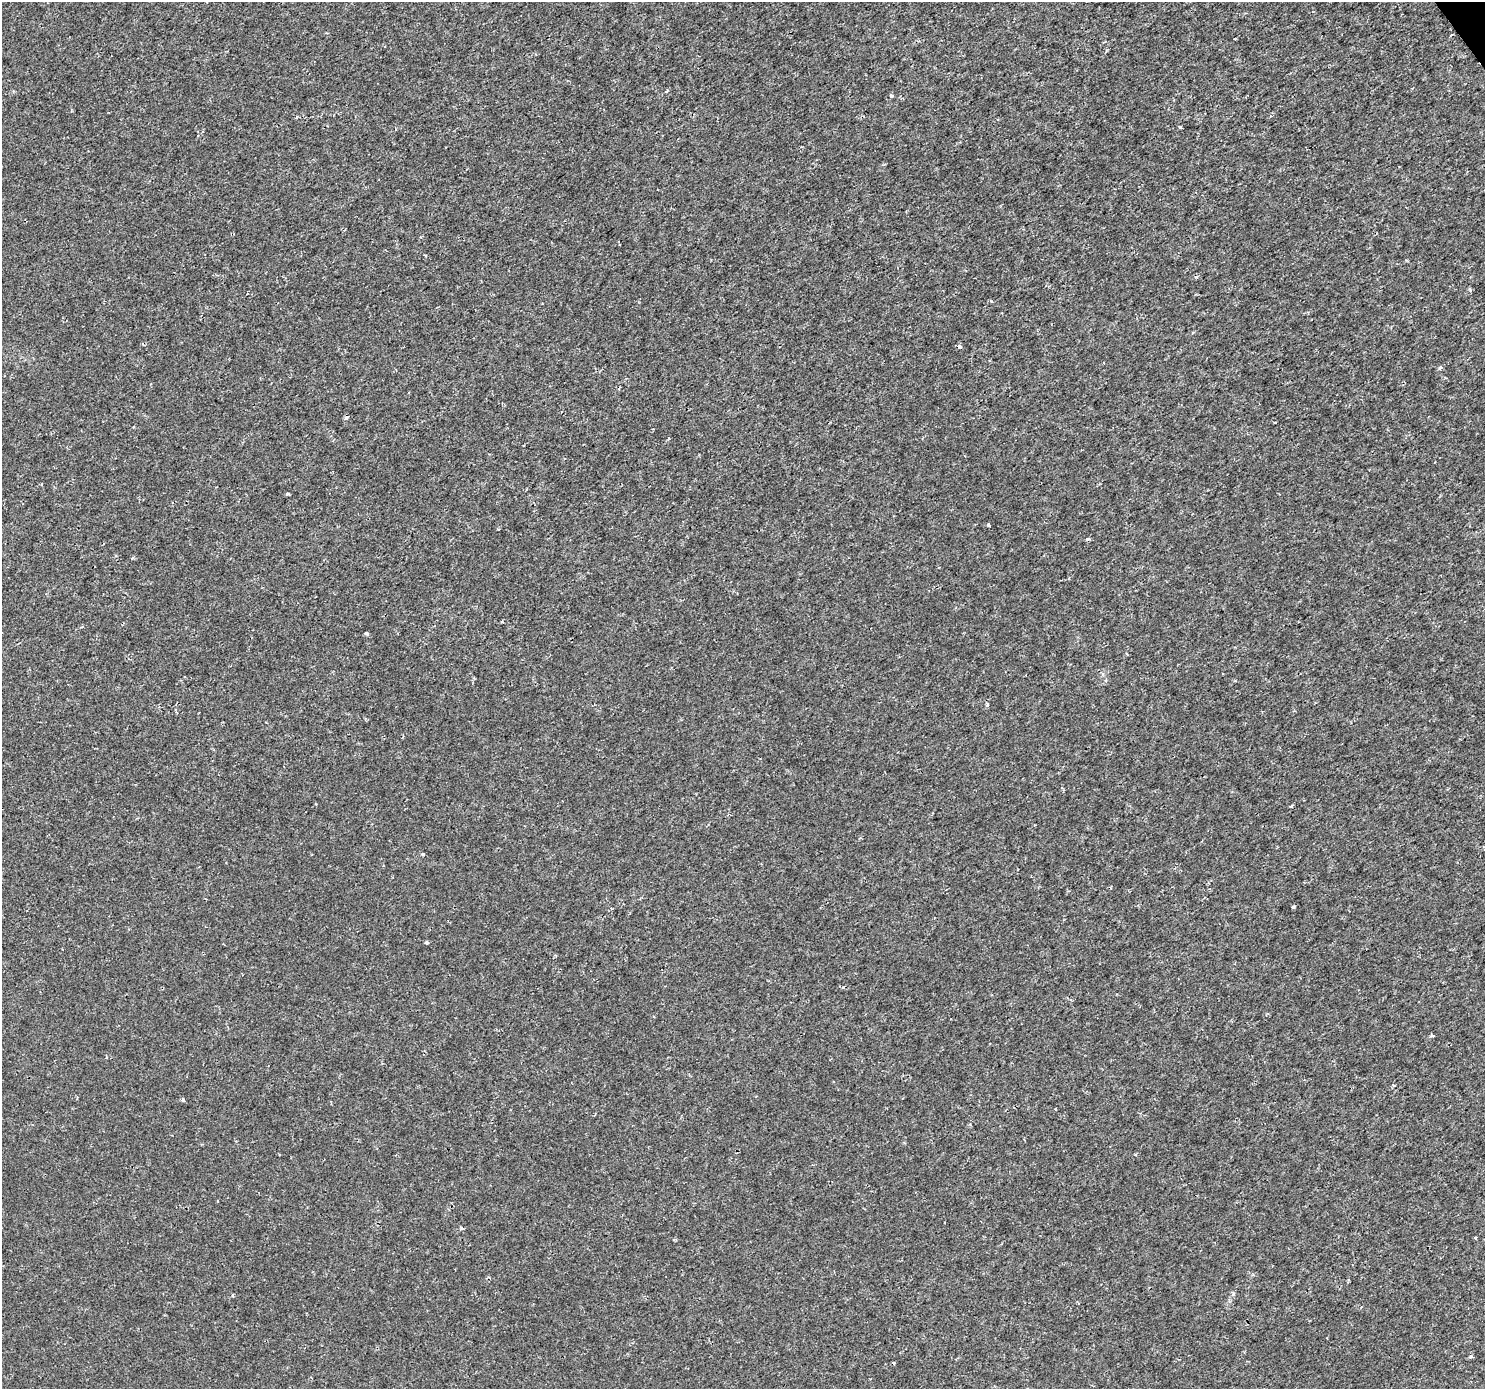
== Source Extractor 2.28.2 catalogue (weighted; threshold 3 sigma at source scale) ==
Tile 10 of 4 x 4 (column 2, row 3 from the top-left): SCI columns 1488-2970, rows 1575-2961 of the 5937 x 5860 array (HDU 1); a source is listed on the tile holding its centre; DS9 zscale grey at full resolution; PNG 1487 x 1391 px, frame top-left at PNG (2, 2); no overlay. Shown black and unused: <1% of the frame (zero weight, under 2 of 3 exposures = <1% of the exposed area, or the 3 px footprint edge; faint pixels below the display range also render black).
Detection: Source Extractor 2.28.2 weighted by HDU 2 'WHT'; one run over the whole footprint, this tile lists its part. Background 4.83e-04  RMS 0.0015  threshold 0.00658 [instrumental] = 3 sigma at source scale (4.5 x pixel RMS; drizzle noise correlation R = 1.50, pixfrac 1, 0.0396/0.0396 arcsec/px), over >= 5 px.
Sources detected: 23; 1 cosmic-ray / hot-pixel residue — not listed; the other 22 listed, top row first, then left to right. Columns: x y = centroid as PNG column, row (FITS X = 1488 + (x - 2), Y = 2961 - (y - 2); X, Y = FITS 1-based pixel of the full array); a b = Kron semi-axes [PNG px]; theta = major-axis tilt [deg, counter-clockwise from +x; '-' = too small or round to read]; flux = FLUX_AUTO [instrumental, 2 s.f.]
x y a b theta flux
892 96 4 3 - 0.32
1180 127 3 3 - 0.58
801 147 3 2 - 0.13
960 347 3 3 - 0.79
1440 368 3 3 - 0.54
346 418 4 4 - 0.51
288 494 4 3 - 0.23
989 525 3 3 - 0.33
1088 539 5 4 - 0.21
366 633 4 3 - 0.34
987 705 6 4 62 0.21
423 854 4 4 - 0.17
1293 907 3 3 - 0.34
426 942 4 3 - 0.23
1432 1035 4 4 - 0.2
1393 1085 3 3 - 0.22
183 1100 3 3 - 0.82
461 1228 5 4 - 0.2
1475 1238 3 3 - 0.37
1233 1294 5 3 - 0.2
233 1295 4 2 - 0.17
1471 1356 5 4 - 0.21